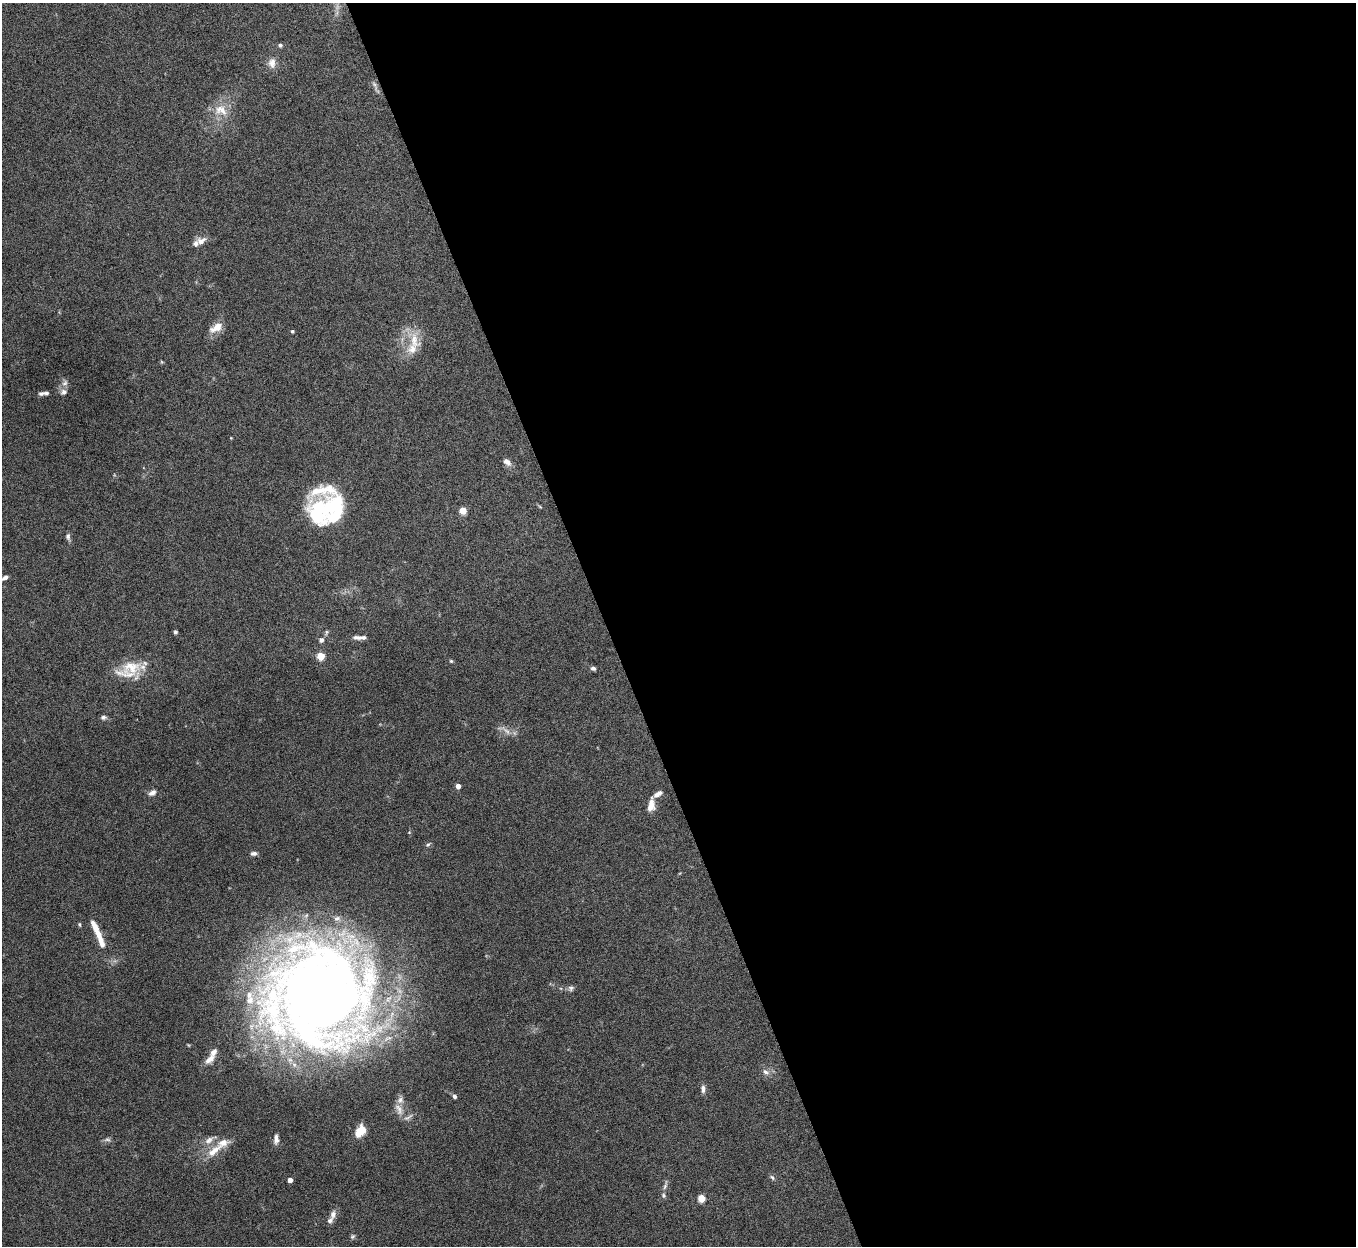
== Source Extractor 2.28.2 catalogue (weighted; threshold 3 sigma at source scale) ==
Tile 8 of 4 x 4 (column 4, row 2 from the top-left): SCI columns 4063-5416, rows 2641-3884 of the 5421 x 5406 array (HDU 1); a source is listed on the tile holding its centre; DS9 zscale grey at full resolution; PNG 1358 x 1248 px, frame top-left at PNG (2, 3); no overlay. Shown black and unused: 55% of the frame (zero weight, under 5 of 10 exposures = <1% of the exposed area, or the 3 px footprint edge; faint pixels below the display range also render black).
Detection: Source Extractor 2.28.2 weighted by HDU 2 'WHT'; one run over the whole footprint, this tile lists its part. Background 0.146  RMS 0.0057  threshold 0.0235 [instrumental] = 3 sigma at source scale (4.09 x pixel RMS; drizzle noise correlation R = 1.36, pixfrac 0.8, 0.05/0.05 arcsec/px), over >= 5 px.
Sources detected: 75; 2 too faint to see at this stretch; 1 inside a brighter object's white glare — not listed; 20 inside a brighter listed object's ellipse — not listed separately; the other 52 listed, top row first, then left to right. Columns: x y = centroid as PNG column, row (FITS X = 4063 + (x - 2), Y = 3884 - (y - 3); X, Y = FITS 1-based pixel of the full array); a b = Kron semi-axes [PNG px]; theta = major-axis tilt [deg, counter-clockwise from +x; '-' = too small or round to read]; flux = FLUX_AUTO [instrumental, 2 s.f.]
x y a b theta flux
280 45 5 5 - 0.99
272 63 13 9 -90 4
375 85 16 4 -63 1.6
221 110 21 15 -17 9.8
201 241 13 10 25 3.8
216 328 19 9 31 6
292 331 4 3 - 0.99
414 340 27 15 -74 11
65 383 10 7 45 2
64 392 9 7 35 2
41 393 8 5 13 1.4
231 438 4 3 - 0.36
507 462 10 6 -42 3
540 507 6 3 -20 0.54
463 511 4 4 - 13
316 512 31 20 80 30
68 537 8 5 -79 1.5
5 577 8 4 30 1.9
175 632 4 4 - 0.95
326 632 8 4 81 0.87
357 637 13 6 -3 2.2
321 640 6 5 - 1.9
321 656 4 4 - 22
451 661 4 4 - 0.62
131 667 37 18 17 15
593 668 6 5 - 1.3
103 717 8 6 12 1.3
458 786 4 4 - 4.3
152 793 10 7 32 2.3
658 794 12 5 32 2.8
651 805 15 8 81 4.8
428 845 7 5 38 0.93
254 853 7 5 6 1.6
79 924 6 4 -84 0.65
101 942 23 8 -74 6
571 988 8 7 - 1.5
320 995 105 99 -83 650
210 1059 15 8 42 4
766 1072 10 6 -25 2.2
703 1089 9 6 -87 2.1
454 1096 5 5 - 1.4
399 1109 18 9 -68 4.7
360 1131 13 8 55 10
276 1139 12 6 87 2.6
107 1140 11 4 4 1.3
223 1143 22 12 31 7.3
772 1177 8 4 -61 1.1
290 1180 4 4 - 4.2
665 1186 14 4 71 1.6
701 1198 5 4 - 17
333 1214 14 8 76 2.8
352 1237 6 6 - 1
Isophote crosses this tile's border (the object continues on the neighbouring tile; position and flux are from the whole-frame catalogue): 1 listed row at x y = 5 577